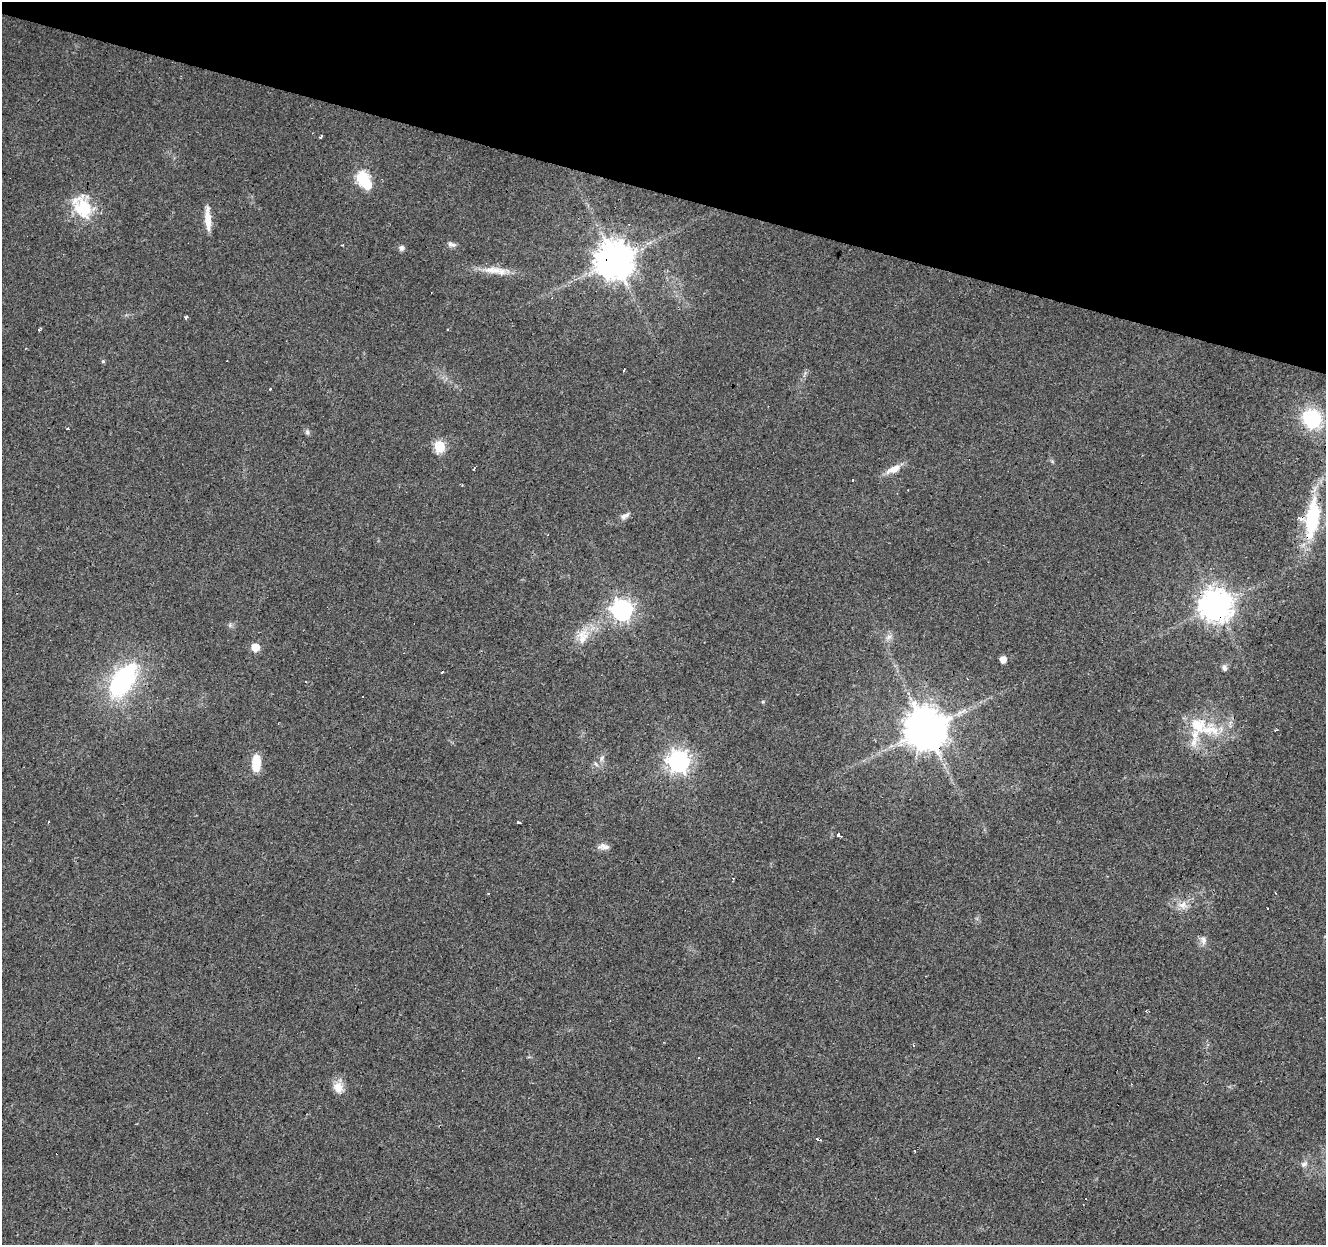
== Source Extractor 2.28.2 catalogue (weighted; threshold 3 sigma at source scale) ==
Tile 2 of 4 x 4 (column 2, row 1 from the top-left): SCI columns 1330-2653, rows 4009-5251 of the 5300 x 5466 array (HDU 1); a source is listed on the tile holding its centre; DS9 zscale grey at full resolution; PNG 1328 x 1247 px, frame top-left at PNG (2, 2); no overlay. Shown black and unused: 15% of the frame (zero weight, under 3 of 4 exposures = <1% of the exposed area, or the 3 px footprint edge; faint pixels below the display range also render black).
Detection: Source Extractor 2.28.2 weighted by HDU 2 'WHT'; one run over the whole footprint, this tile lists its part. Background 0.0156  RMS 0.0032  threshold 0.0144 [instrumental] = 3 sigma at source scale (4.5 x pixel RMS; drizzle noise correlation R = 1.50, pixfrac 1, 0.0396/0.0396 arcsec/px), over >= 5 px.
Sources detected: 61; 1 inside a brighter object's white glare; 16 cosmic-ray / hot-pixel residue — not listed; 3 inside a brighter listed object's ellipse — not listed separately; the other 41 listed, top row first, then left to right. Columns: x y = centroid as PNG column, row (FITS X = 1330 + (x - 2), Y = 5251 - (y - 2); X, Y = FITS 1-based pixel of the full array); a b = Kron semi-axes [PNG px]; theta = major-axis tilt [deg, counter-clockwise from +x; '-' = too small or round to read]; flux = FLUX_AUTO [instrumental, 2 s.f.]
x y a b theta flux
321 136 4 3 - 0.66
362 177 6 6 - 31
83 207 28 20 -64 15
208 219 29 6 -86 4.3
452 244 11 6 -14 1.2
401 248 6 5 - 1.4
614 260 11 10 - 850
491 270 23 10 -2 4.7
186 317 4 3 - 1.2
40 329 4 3 - 0.8
103 361 5 5 - 0.48
623 371 3 3 - 0.82
1312 419 19 17 -59 20
307 432 7 6 - 0.73
439 446 6 6 - 24
894 469 20 8 26 3.5
853 480 3 3 - 1.7
625 516 12 7 30 1.4
1312 518 56 19 84 22
1216 605 10 9 - 550
622 610 8 8 - 180
889 637 8 5 45 1.1
583 638 27 12 64 6
255 647 5 5 - 7.5
1003 659 5 5 - 3.5
1224 668 9 6 -77 1
122 680 31 17 55 51
1198 725 25 24 - 12
926 729 11 11 - 1100
1276 730 3 2 - 0.44
602 758 9 6 56 1.2
679 761 8 8 - 210
256 763 17 9 89 7.5
518 822 4 3 - 2.9
838 835 3 3 - 2.8
604 847 16 7 -1 1.7
488 893 3 2 - 0.31
1181 905 11 6 6 2
1203 940 11 7 -88 1.6
338 1087 15 12 -68 3.6
1304 1164 10 7 31 1.2
Overlapping masked pixels (flux is a lower limit): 5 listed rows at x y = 614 260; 1312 419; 1312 518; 1216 605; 926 729